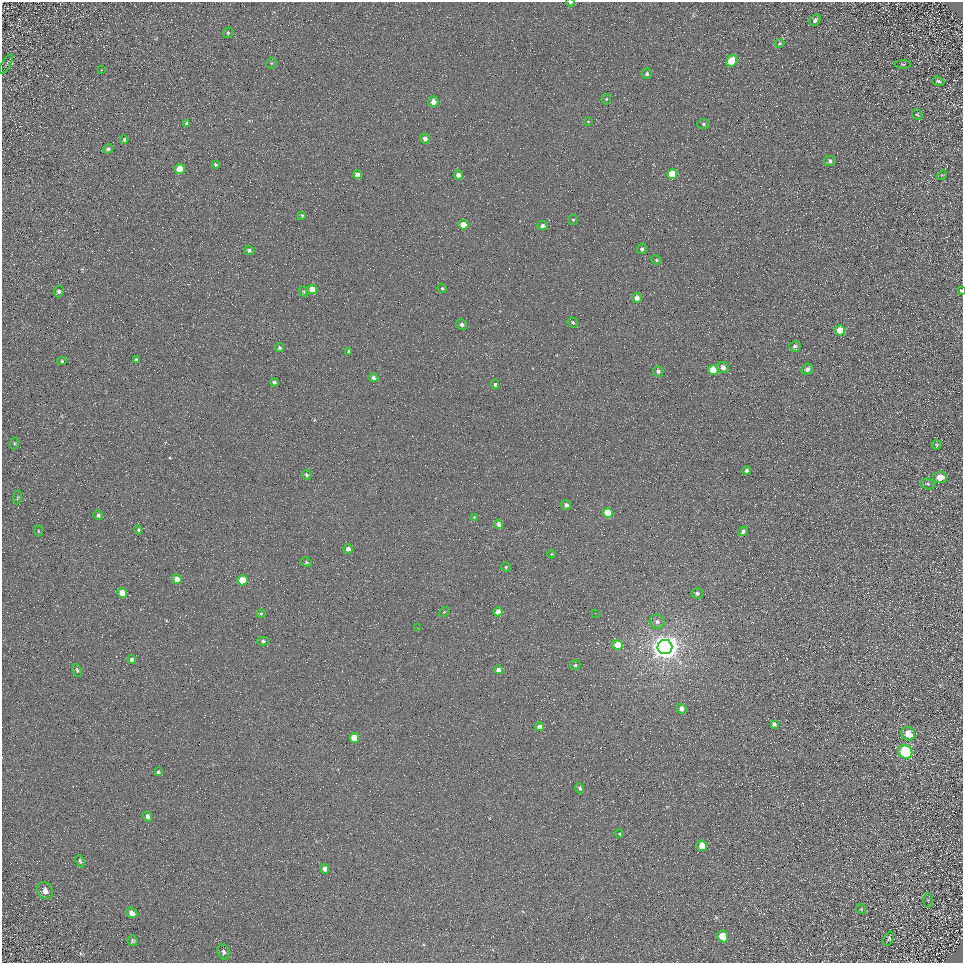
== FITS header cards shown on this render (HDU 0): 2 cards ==
NAXIS1  =                  961
NAXIS2  =                  961

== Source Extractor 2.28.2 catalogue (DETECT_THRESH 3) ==
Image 961 x 961 px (HDU 0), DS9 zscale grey, 1 PNG px = 1 image px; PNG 965 x 965 px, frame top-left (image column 1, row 961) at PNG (2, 2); each listed source drawn as its Kron ellipse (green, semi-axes under 4 px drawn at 4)
Background 5.13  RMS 8.6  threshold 25.9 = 3 sigma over >= 5 px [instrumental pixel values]
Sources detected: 112; all 112 listed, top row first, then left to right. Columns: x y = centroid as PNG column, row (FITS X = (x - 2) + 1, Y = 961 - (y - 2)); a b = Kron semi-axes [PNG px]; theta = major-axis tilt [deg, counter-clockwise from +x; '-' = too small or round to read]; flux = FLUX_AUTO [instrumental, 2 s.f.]
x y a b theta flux
570 3 4 3 - 1100
815 20 6 4 48 1900
228 33 5 4 - 770
780 43 5 4 - 750
732 61 6 5 - 15000
271 63 5 5 - 670
6 64 11 2 59 700
903 64 8 3 0 610
101 70 3 2 - 470
647 74 5 5 - 1100
938 81 6 4 -20 1000
606 99 5 5 - 750
433 102 5 5 - 5200
917 115 6 4 -50 760
588 121 4 2 - 320
187 123 4 3 - 1200
703 124 6 5 - 1200
425 138 5 5 - 2700
124 140 4 3 - 660
108 149 5 4 - 1100
830 161 6 5 - 1300
215 165 4 3 - 790
180 169 5 5 - 12000
672 174 5 5 - 16000
358 175 4 4 - 4200
458 175 5 4 - 2900
942 175 5 4 - 640
302 215 4 3 - 650
573 220 5 5 - 920
463 225 5 4 - 11000
542 226 5 4 - 1900
642 249 5 4 - 1300
249 250 5 4 - 1500
657 260 5 4 - 850
442 288 5 4 - 820
312 290 5 4 - 7700
304 291 5 4 - 720
961 291 3 2 - 670
59 292 6 5 - 2300
637 298 5 5 - 3500
573 322 5 4 - 1300
462 325 5 5 - 1900
840 330 5 5 - 12000
795 346 5 5 - 1600
280 348 4 4 - 940
349 351 4 3 - 1200
136 360 3 3 - 870
62 361 4 4 - 830
723 368 6 5 - 3500
807 369 6 5 - 2600
713 370 5 5 - 23000
658 371 5 5 - 1600
373 378 5 4 - 1700
274 382 4 4 - 1300
495 384 5 4 - 1000
14 443 6 4 85 750
937 445 5 4 - 700
747 470 4 4 - 1800
307 475 5 4 - 1100
940 477 7 6 - 8500
928 484 7 5 -19 1200
17 497 7 3 81 750
566 505 5 5 - 2200
608 513 5 5 - 18000
98 515 5 4 - 1500
474 517 4 3 - 480
499 524 5 4 - 2900
138 530 5 3 - 730
38 531 5 3 - 610
743 531 5 4 - 1900
348 549 5 4 - 2600
551 554 4 3 - 450
306 562 6 4 -29 810
506 567 4 4 - 740
177 579 5 4 - 5200
242 580 5 5 - 15000
122 593 5 5 - 6700
697 593 6 5 - 1600
444 612 6 3 44 650
498 612 4 4 - 5300
595 613 3 2 - 460
261 614 4 3 - 510
657 621 7 7 - 2300
418 628 2 2 - 300
263 641 6 4 -2 1000
618 645 5 5 - 11000
665 647 7 7 - 840000
132 659 4 4 - 1200
575 665 5 4 - 950
77 670 7 4 -67 1100
499 670 4 4 - 3700
682 709 5 4 - 3700
774 724 4 4 - 1400
540 727 4 4 - 4400
908 734 7 6 - 9200
354 738 5 4 - 12000
905 752 7 6 - 75000
158 772 4 3 - 860
580 788 5 4 - 1200
147 816 5 4 - 1900
619 834 4 3 - 640
702 846 5 5 - 7300
80 861 6 4 -66 800
325 869 5 4 - 2200
45 891 9 7 -59 3300
928 900 7 4 89 900
861 909 5 5 - 710
132 913 6 5 - 3200
723 936 6 5 - 12000
889 939 8 5 65 1400
132 941 5 5 - 930
224 952 8 6 -68 1600
At the frame edge (FLAGS 8, measured only in part): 2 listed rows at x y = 570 3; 961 291